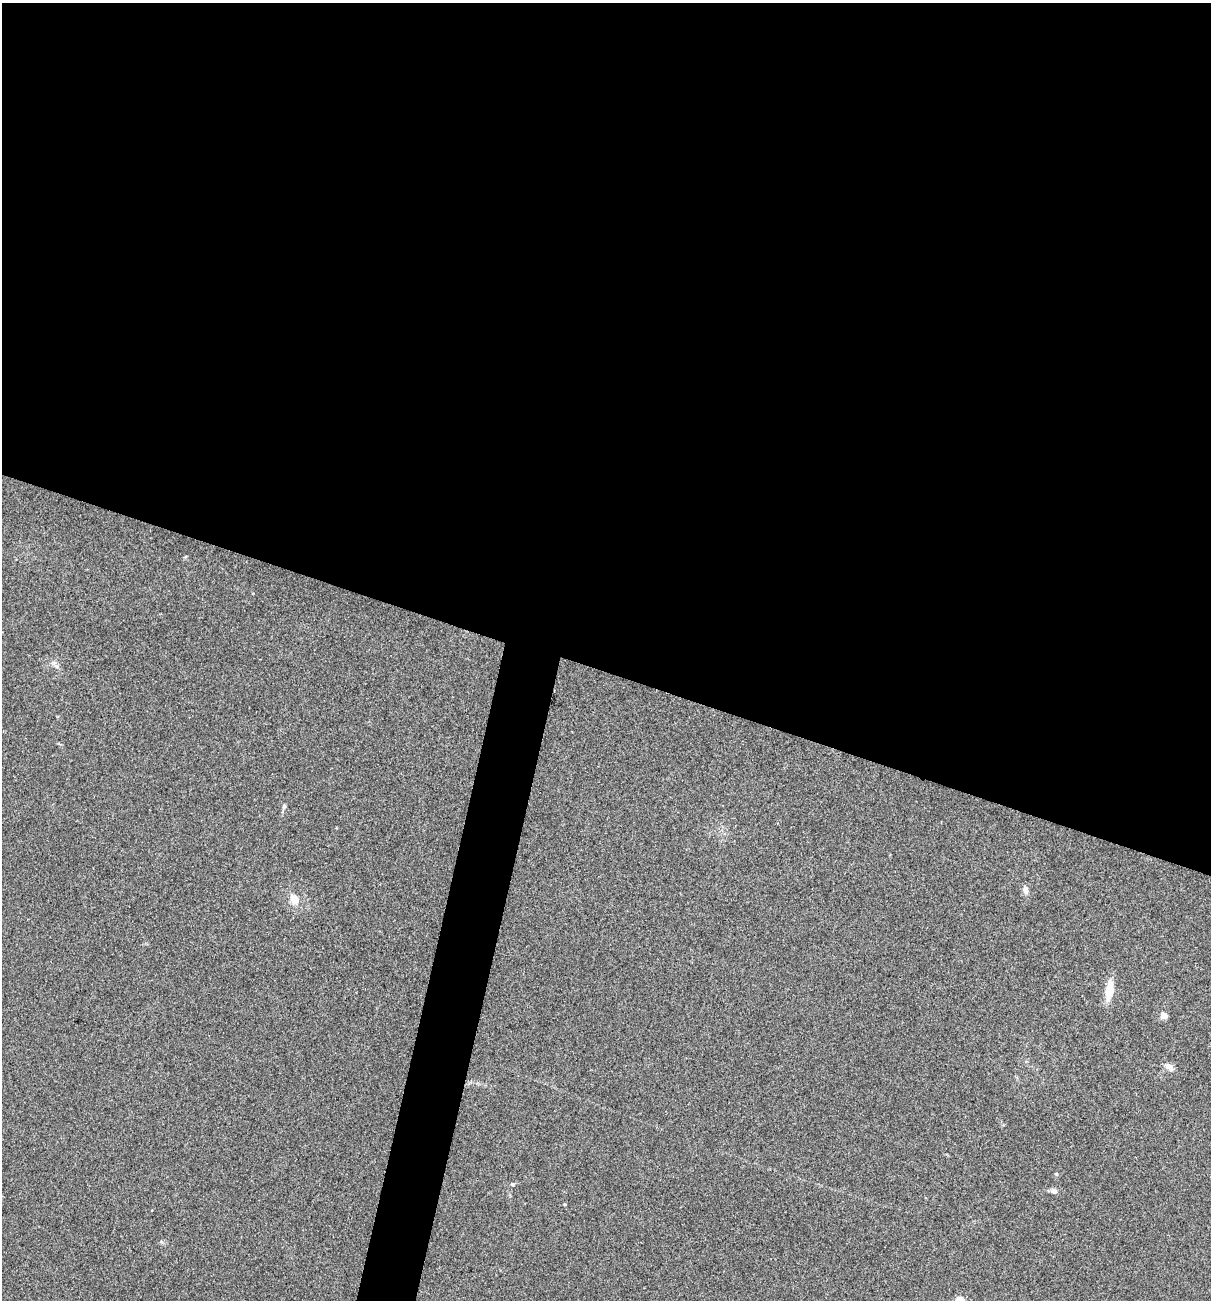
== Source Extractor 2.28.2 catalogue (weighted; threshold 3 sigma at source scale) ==
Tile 3 of 4 x 4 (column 3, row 1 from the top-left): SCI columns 2542-3750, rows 3896-5193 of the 5209 x 5195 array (HDU 1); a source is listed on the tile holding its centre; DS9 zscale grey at full resolution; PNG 1213 x 1302 px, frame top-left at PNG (2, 3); no overlay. Shown black and unused: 54% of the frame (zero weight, under 3 of 4 exposures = <1% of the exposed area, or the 3 px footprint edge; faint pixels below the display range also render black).
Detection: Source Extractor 2.28.2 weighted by HDU 2 'WHT'; one run over the whole footprint, this tile lists its part. Background 0.12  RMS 0.0065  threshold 0.0294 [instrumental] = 3 sigma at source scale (4.5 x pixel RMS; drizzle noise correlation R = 1.50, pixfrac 1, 0.05/0.05 arcsec/px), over >= 5 px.
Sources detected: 9; all 9 listed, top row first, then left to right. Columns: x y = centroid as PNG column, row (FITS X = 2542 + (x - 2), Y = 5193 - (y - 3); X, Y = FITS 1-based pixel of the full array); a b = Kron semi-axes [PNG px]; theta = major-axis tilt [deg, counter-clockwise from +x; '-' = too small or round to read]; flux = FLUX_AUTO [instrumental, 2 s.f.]
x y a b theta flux
284 806 6 5 - 1.3
1026 890 10 7 -87 2.9
294 899 10 8 -60 7.4
1109 990 24 9 81 11
1164 1015 6 5 - 5.2
1169 1067 11 7 -34 4.4
512 1184 5 4 - 0.93
1054 1191 7 6 - 2.3
565 1204 4 3 - 0.61